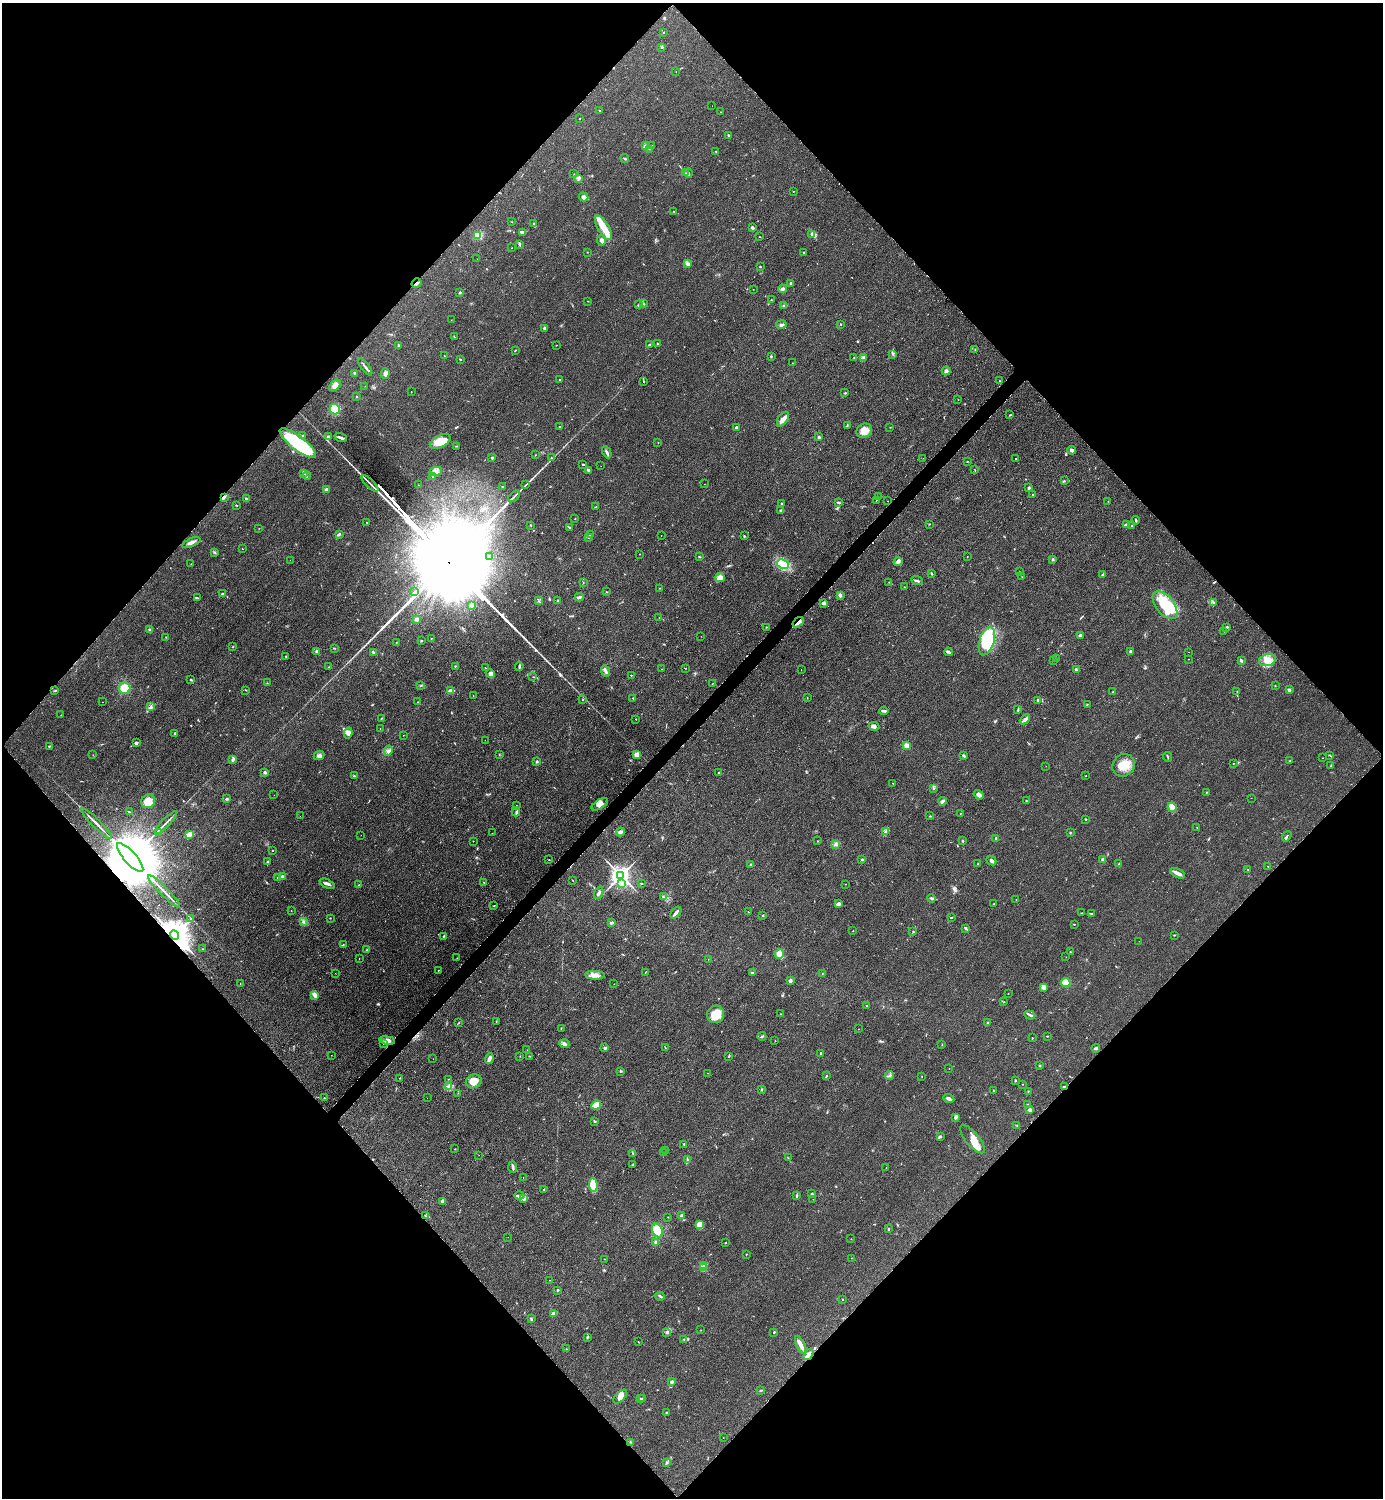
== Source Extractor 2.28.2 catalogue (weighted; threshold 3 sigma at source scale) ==
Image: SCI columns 314-5837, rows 8-5989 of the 6005 x 6005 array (HDU 1 of 3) = the unmasked area's bounding box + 8 px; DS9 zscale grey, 4 x 4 block average (1 PNG px = mean of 4 x 4 image px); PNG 1385 x 1500 px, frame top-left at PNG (2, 3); each listed source drawn as its Kron ellipse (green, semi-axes under 4 px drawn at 4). Shown black and unused: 51% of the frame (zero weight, under 2 of 3 exposures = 1% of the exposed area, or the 3 px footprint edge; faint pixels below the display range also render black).
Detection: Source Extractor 2.28.2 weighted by HDU 2 'WHT'. Background 0.0799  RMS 0.0075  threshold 0.0337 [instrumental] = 3 sigma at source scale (4.5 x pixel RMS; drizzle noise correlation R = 1.50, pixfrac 1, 0.05/0.05 arcsec/px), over >= 5 px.
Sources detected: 548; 2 too faint to see at this stretch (4 x 4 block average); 4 inside a brighter object's white glare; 14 cosmic-ray / hot-pixel residue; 2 long thin detections or spike segments (spike, bleed or trail) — neither listed nor drawn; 8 coinciding with a brighter row at this scale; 21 inside a brighter listed object's ellipse — not listed separately; the other 497 listed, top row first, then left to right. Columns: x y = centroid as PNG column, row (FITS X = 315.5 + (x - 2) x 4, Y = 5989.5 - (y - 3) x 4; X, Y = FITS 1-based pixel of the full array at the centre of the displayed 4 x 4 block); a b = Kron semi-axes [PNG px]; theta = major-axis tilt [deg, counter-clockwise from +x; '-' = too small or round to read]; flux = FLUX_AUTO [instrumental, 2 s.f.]
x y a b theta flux
663 32 2 2 - 2
662 47 3 2 - 5
676 72 2 2 - 1.1
712 106 2 2 - 0.96
599 111 2 2 - 5.7
720 112 2 2 - 1.3
579 118 2 2 - 2
728 135 2 2 - 5.3
645 146 3 3 - 8.4
652 146 2 2 - 1.1
649 149 2 2 - 1.1
716 151 2 2 - 2.2
625 158 4 2 - 4.5
685 173 2 2 - 2.7
689 173 5 2 - 4.5
574 174 2 2 - 1.1
578 179 3 3 - 8.3
793 191 2 2 - 1.9
584 197 5 3 - 23
673 211 2 2 - 1.8
512 222 2 2 - 1.4
534 223 3 2 - 4.2
752 227 3 3 - 7
603 228 14 5 -59 67
522 232 3 2 - 11
812 234 3 2 - 3.7
478 235 3 2 - 87
759 237 2 2 - 1.9
601 240 5 3 - 14
519 244 4 2 - 7.5
512 248 2 2 - 2.3
587 252 2 2 - 1.1
803 253 2 2 - 2.5
477 259 2 2 - 1
687 264 3 2 - 2.6
760 267 2 2 - 2.9
417 283 5 2 - 9.6
791 283 3 2 - 6.7
753 289 2 2 - 1.1
782 289 4 4 - 9.1
460 292 2 2 - 4.5
771 300 2 2 - 1.8
588 301 2 2 - 1.7
643 304 3 2 - 3.4
638 305 2 2 - 3.3
784 305 2 2 - 2.3
451 320 2 2 - 0.96
841 324 2 2 - 2.4
781 325 5 3 - 9.2
544 329 3 2 - 10
454 337 3 2 - 2.2
657 343 2 2 - 5
649 344 3 2 - 5
399 345 3 2 - 3.9
556 345 2 2 - 1.4
975 349 2 2 - 1.8
515 350 2 2 - 2.4
893 354 2 2 - 2.5
444 356 2 2 - 1.4
771 356 3 2 - 4
864 357 3 3 - 5.4
854 358 3 2 - 3.5
460 359 2 2 - 3.3
792 363 2 2 - 0.87
365 367 10 2 -53 9.1
946 371 4 3 - 14
355 373 2 2 - 3.2
385 374 5 4 - 14
559 380 2 2 - 2.7
1000 381 2 2 - 2.1
643 382 2 2 - 2
335 385 7 4 45 25
365 386 2 2 - 0.9
411 391 2 2 - 0.96
845 393 2 2 - 3
356 396 2 2 - 10
958 400 2 2 - 0.88
335 409 5 5 - 100
1010 415 3 2 - 3
783 419 8 5 57 22
847 425 4 2 - 3.4
559 426 2 2 - 1.3
736 427 2 2 - 11
890 427 2 2 - 1.8
864 431 8 7 - 44
303 435 2 2 - 2.5
328 437 3 2 - 8
819 437 3 2 - 6.3
341 438 6 2 -19 12
440 441 11 6 28 81
658 442 2 2 - 1.9
298 443 22 7 -38 460
457 446 2 2 - 1.8
1071 450 4 2 - 14
607 452 6 2 -65 11
535 455 2 2 - 1.6
492 458 2 2 - 15
551 458 3 2 - 3.2
923 458 2 2 - 1.1
1015 458 2 2 - 4.9
967 461 2 2 - 2.2
582 464 2 2 - 3.5
601 466 2 2 - 0.75
589 470 2 2 - 26
975 470 2 2 - 2.3
435 471 7 3 21 17
303 473 3 3 - 6.5
307 476 4 2 - 4.5
433 476 3 2 - 5.3
1064 481 3 2 - 4
370 483 11 2 -43 14
704 484 2 2 - 0.75
418 485 2 2 - 1.4
525 485 4 2 - 4.1
502 486 2 2 - 1.8
1029 488 2 2 - 29
327 490 2 2 - 62
1033 495 2 2 - 7.8
514 496 7 2 45 9.8
224 497 4 2 - 7.7
879 497 2 2 - 1
246 499 3 2 - 4.5
876 500 2 2 - 1.5
888 501 2 2 - 0.97
1108 501 2 2 - 0.92
838 502 4 2 - 4.8
782 503 2 2 - 3.6
236 505 2 2 - 2.2
595 507 2 2 - 2
781 510 4 2 - 5.1
575 519 2 2 - 1.7
1136 520 4 2 - 5.7
366 522 2 2 - 1.2
930 524 2 2 - 1.9
1127 524 3 2 - 5.1
531 525 3 2 - 2.7
1132 525 2 2 - 1.8
259 528 2 2 - 1.2
570 528 3 2 - 3.7
339 534 2 2 - 8.1
590 534 4 2 - 2.8
661 536 2 2 - 2.6
744 536 2 2 - 3.4
588 537 3 2 - 3.5
191 543 9 3 22 17
242 548 2 2 - 1.1
214 552 2 2 - 3.4
640 554 2 2 - 1.5
489 557 2 2 - 1.6
699 557 2 2 - 2.8
967 557 2 2 - 1.2
1053 559 3 2 - 3.5
290 560 2 2 - 0.61
898 561 5 2 - 21
191 564 2 2 - 1.6
783 564 6 4 -28 150
1020 572 2 2 - 1.9
932 574 3 2 - 3.5
1102 575 3 2 - 5.6
1022 577 2 2 - 1.9
720 578 5 4 - 17
917 581 6 2 -23 7
583 582 2 2 - 1.4
889 582 2 2 - 1.3
904 587 2 2 - 1.5
659 588 2 2 - 3.6
414 592 4 2 - 4.8
607 592 2 2 - 1.9
223 594 3 2 - 7.1
840 595 3 3 - 9.1
579 597 4 2 - 14
197 598 3 2 - 3.8
539 601 2 2 - 1.8
558 601 2 2 - 4.1
1214 602 2 2 - 2.2
824 603 4 2 - 11
472 605 3 2 - 4.5
1165 605 16 9 -51 180
659 617 2 2 - 1.1
417 619 2 2 - 46
798 622 7 2 38 17
766 627 3 2 - 2.9
1227 627 2 2 - 4.6
149 629 4 2 - 5.2
1224 631 2 2 - 1.8
1080 635 2 2 - 11
701 636 2 2 - 1.1
166 637 2 2 - 2.1
431 638 2 2 - 1.4
421 641 2 2 - 12
987 641 14 7 73 250
396 642 2 2 - 1.1
233 647 2 2 - 2.1
334 648 3 2 - 3.1
317 651 2 2 - 51
1131 651 2 2 - 37
948 652 4 3 - 7.1
1189 652 2 2 - 1.1
373 653 4 2 - 5.7
286 657 3 2 - 3
1056 658 2 2 - 1.9
1188 659 2 2 - 1.2
1241 660 3 2 - 5.2
1267 660 8 6 17 36
1054 661 2 2 - 1.2
455 666 2 2 - 2.8
519 666 4 2 - 7.5
329 667 2 2 - 1.2
485 668 2 2 - 2
685 668 2 2 - 1.9
662 669 2 2 - 1.6
1076 669 4 2 - 4.7
801 670 2 2 - 0.76
605 671 6 3 -66 12
491 674 4 3 - 24
631 675 2 2 - 2.1
533 677 2 2 - 1.8
191 680 2 2 - 3
267 683 2 2 - 1.8
712 683 2 2 - 1.4
421 685 2 2 - 1.9
1275 685 2 2 - 1.2
125 688 6 5 - 86
246 690 3 2 - 2
1289 690 2 2 - 36
55 691 2 2 - 1.9
450 691 4 3 - 14
1237 691 2 2 - 1.4
1113 692 3 2 - 3.4
473 696 2 2 - 1
633 698 2 2 - 1.9
807 698 2 2 - 1.3
583 700 2 2 - 2
1037 700 3 2 - 4.4
102 702 2 2 - 0.66
418 702 2 2 - 1.5
1087 704 2 2 - 1.6
151 707 3 2 - 5.1
1018 710 4 2 - 4.9
884 711 4 3 - 7.4
61 715 2 2 - 0.83
381 719 2 2 - 3
636 719 2 2 - 2.2
1025 719 6 2 42 11
874 726 5 3 - 9.9
380 728 2 2 - 0.68
175 733 3 2 - 6.4
348 733 5 2 - 7.1
403 735 2 2 - 1.9
485 740 2 2 - 0.94
136 743 3 3 - 9.2
49 746 2 2 - 3.1
907 746 2 2 - 160
388 751 5 3 - 14
93 755 2 2 - 1
319 755 5 4 - 14
499 755 2 2 - 1.3
637 755 2 2 - 180
1330 755 4 2 - 2.3
963 756 3 2 - 5
1167 757 5 2 - 4.4
1323 758 2 2 - 1
233 759 3 2 - 10
1290 761 2 2 - 3.3
537 762 2 2 - 4.7
1233 764 2 2 - 3.1
1124 765 12 10 45 74
1331 765 3 2 - 2.6
1046 766 2 2 - 0.82
265 772 3 2 - 4.6
719 772 2 2 - 5.8
354 776 3 2 - 4.2
1086 776 2 2 - 1.6
893 783 2 2 - 1.3
934 788 2 2 - 2.1
1207 792 2 2 - 1.9
274 795 2 2 - 0.82
979 795 5 4 - 15
1251 798 2 2 - 0.63
226 799 3 2 - 2.9
148 801 7 6 - 43
942 801 4 3 - 11
1026 801 2 2 - 2.4
600 804 9 4 32 23
516 805 2 2 - 1.2
1172 807 5 3 - 59
129 812 4 2 - 3.1
516 812 4 2 - 5.1
960 814 2 2 - 1.3
300 816 2 2 - 0.82
930 816 2 2 - 1.5
1086 819 2 2 - 2.3
96 823 22 2 -45 21
166 823 15 2 46 16
1197 828 2 2 - 1.8
158 832 2 2 - 2.5
621 832 4 3 - 10
885 832 4 2 - 5.5
1070 832 2 2 - 3
492 833 2 2 - 0.64
189 834 3 2 - 45
361 835 2 2 - 0.61
1287 836 5 2 - 5.7
996 838 3 2 - 5.4
473 841 2 2 - 1.3
817 841 2 2 - 1.6
962 841 2 2 - 6.1
835 844 4 2 - 6.4
272 851 2 2 - 1.5
130 857 18 6 -48 82000
862 859 2 2 - 14
1103 859 2 2 - 36
549 860 2 2 - 2.2
991 860 5 2 - 14
267 862 3 2 - 3.8
978 863 2 2 - 1.9
1119 864 2 2 - 1.4
751 865 2 2 - 5.9
1268 866 2 2 - 2
1248 870 2 2 - 1.1
1178 873 8 2 -27 31
282 876 2 2 - 8.7
621 876 3 3 - 3200
277 878 2 2 - 2.3
572 880 2 2 - 1.5
484 883 2 2 - 2.4
641 883 2 2 - 3.7
327 884 8 2 -24 16
622 884 2 2 - 100
845 884 2 2 - 1.4
359 885 3 2 - 3
164 891 22 2 -45 22
599 893 6 2 67 11
663 897 2 2 - 2.4
931 898 4 3 - 6.6
1016 899 2 2 - 0.87
838 904 4 3 - 8.3
994 904 2 2 - 1.4
494 905 3 2 - 2.1
291 910 2 2 - 1.1
748 912 2 2 - 2
676 913 7 2 49 13
1082 913 2 2 - 1.4
1092 914 3 2 - 5.3
763 915 2 2 - 3.1
951 917 3 2 - 3.3
330 918 2 2 - 1.8
191 919 3 2 - 2.7
303 921 3 2 - 4.8
612 922 3 2 - 3.7
1074 924 2 2 - 2.2
965 928 3 2 - 4.2
853 931 2 2 - 1.7
913 932 2 2 - 2.6
174 935 5 4 - 10000
1174 935 2 2 - 2.4
443 936 3 2 - 2.7
1139 941 2 2 - 0.91
343 945 2 2 - 2.7
202 949 2 2 - 2
366 950 2 2 - 3.5
1070 952 2 2 - 2
779 954 5 4 - 41
1066 957 2 2 - 0.96
359 958 2 2 - 0.85
457 958 2 2 - 1.2
708 959 2 2 - 0.99
438 970 2 2 - 1.3
645 972 2 2 - 1.5
335 973 2 2 - 0.71
752 973 2 2 - 5.2
822 974 2 2 - 1.5
595 975 10 4 -3 27
790 981 3 2 - 16
240 983 2 2 - 1.1
1066 983 5 4 - 46
614 984 2 2 - 0.99
1044 987 3 3 - 27
1008 993 2 2 - 1.3
315 996 4 3 - 10
1004 1002 2 2 - 1.7
867 1006 2 2 - 3.6
716 1014 8 8 - 83
781 1014 2 2 - 1.7
1030 1015 5 2 - 9
496 1022 2 2 - 1.6
459 1023 2 2 - 1.8
988 1023 2 2 - 4.9
561 1028 2 2 - 1.9
858 1029 2 2 - 2
762 1036 4 2 - 6.4
1047 1036 2 2 - 3.1
1032 1038 2 2 - 5.8
387 1040 8 4 -10 21
775 1041 2 2 - 1.5
383 1044 2 2 - 2.3
564 1044 5 3 - 13
942 1045 2 2 - 1.5
605 1048 3 2 - 5.7
665 1048 3 2 - 2.2
1096 1048 4 3 - 7
527 1050 2 2 - 0.81
821 1053 3 2 - 2
331 1055 2 2 - 1.2
520 1056 2 2 - 1.1
529 1056 2 2 - 3.1
729 1056 3 2 - 2.9
433 1059 2 2 - 0.64
489 1059 5 3 - 22
1040 1066 2 2 - 16
949 1068 2 2 - 0.91
620 1071 2 2 - 3
708 1073 2 2 - 1.8
889 1075 5 2 - 6.5
826 1076 2 2 - 2.7
922 1076 2 2 - 1.4
400 1078 2 2 - 2.4
448 1079 2 2 - 0.88
1015 1080 2 2 - 3.5
474 1081 8 6 20 47
1022 1084 2 2 - 1.2
448 1086 4 2 - 5.5
1064 1086 3 2 - 4
762 1089 2 2 - 3
993 1090 2 2 - 1.6
1028 1091 2 2 - 1.9
458 1093 2 2 - 1.2
324 1098 2 2 - 2.4
427 1098 2 2 - 1.4
949 1099 5 3 - 9.3
596 1105 5 3 - 84
1027 1105 2 2 - 4.9
1030 1110 3 3 - 9.8
955 1117 4 3 - 7.4
594 1121 3 2 - 4.6
1017 1125 2 2 - 2.4
940 1136 2 2 - 23
973 1139 17 6 -50 46
684 1144 3 2 - 3.3
455 1149 2 2 - 1.7
666 1151 2 2 - 1.4
663 1152 2 2 - 1
633 1153 2 2 - 3.4
479 1155 2 2 - 1.3
788 1158 2 2 - 2.1
687 1160 2 2 - 2.6
633 1165 2 2 - 1.9
513 1167 5 2 - 8.1
886 1167 2 2 - 0.94
523 1178 2 2 - 0.83
593 1185 7 3 -85 100
544 1189 2 2 - 2.3
812 1194 2 2 - 4.3
797 1195 3 2 - 3.7
519 1196 5 3 - 13
523 1199 3 2 - 5.3
813 1199 2 2 - 1
443 1201 2 2 - 13
425 1215 2 2 - 1.4
681 1216 3 2 - 7.5
668 1217 2 2 - 1.5
700 1225 3 3 - 28
889 1229 4 2 - 3.2
657 1230 7 5 -63 73
508 1237 2 2 - 0.66
851 1239 2 2 - 2.4
656 1242 4 3 - 11
726 1242 2 2 - 1.3
746 1254 2 2 - 1.9
851 1258 2 2 - 1.4
604 1259 2 2 - 1.3
704 1265 2 2 - 13
703 1268 2 2 - 230
549 1280 2 2 - 0.91
558 1290 2 2 - 3.6
660 1296 5 2 - 7
842 1299 2 2 - 2
554 1314 4 3 - 13
531 1319 4 2 - 3.3
701 1330 2 2 - 0.98
667 1332 3 2 - 5.9
774 1332 2 2 - 3.9
587 1337 4 2 - 3.2
684 1339 3 2 - 5.5
638 1342 4 2 - 1.5
800 1345 9 3 -64 27
566 1349 2 2 - 1.3
808 1355 6 3 55 19
671 1382 3 3 - 7.4
761 1390 2 2 - 4
620 1396 8 4 45 27
640 1398 2 2 - 1.6
643 1398 3 2 - 1.9
667 1413 2 2 - 7.2
723 1438 2 2 - 1.1
630 1442 2 2 - 3.7
666 1463 3 2 - 3.9
Overlapping masked pixels (flux is a lower limit): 6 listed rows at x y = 417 283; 798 622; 130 857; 174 935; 1064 1086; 808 1355
Diffuse or blended objects may show on this block-average render without a row.